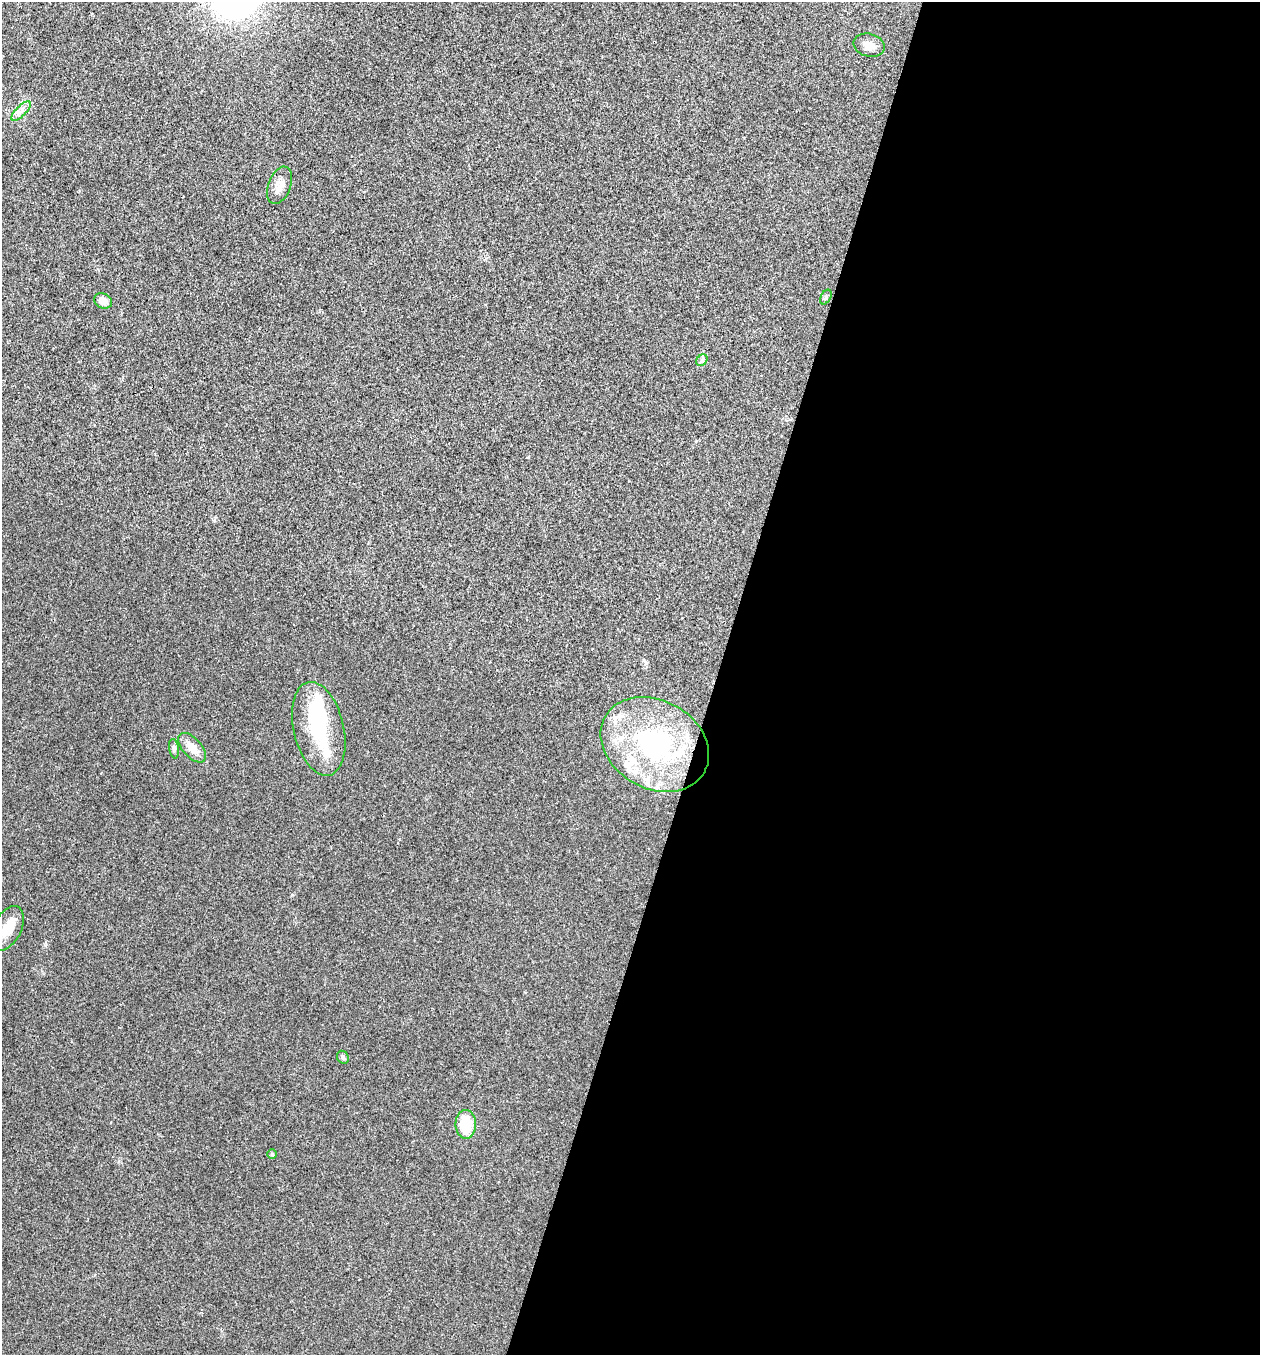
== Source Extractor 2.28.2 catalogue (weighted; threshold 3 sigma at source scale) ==
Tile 12 of 4 x 4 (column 4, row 3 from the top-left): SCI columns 3908-5165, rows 1358-2710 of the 5431 x 5417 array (HDU 1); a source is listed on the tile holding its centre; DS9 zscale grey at full resolution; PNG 1262 x 1357 px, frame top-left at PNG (2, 2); each listed source drawn as its Kron ellipse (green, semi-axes under 4 px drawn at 4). Shown black and unused: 43% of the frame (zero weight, under 3 of 4 exposures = <1% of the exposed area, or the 3 px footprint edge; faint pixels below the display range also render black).
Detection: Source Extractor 2.28.2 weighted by HDU 2 'WHT'; one run over the whole footprint, this tile lists its part. Background 0.0241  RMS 0.0054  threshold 0.0241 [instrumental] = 3 sigma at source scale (4.5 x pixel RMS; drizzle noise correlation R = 1.50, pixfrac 1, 0.05/0.05 arcsec/px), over >= 5 px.
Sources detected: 18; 2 inside a brighter object's white glare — neither listed nor drawn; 2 inside a brighter listed object's ellipse — not listed separately; the other 14 listed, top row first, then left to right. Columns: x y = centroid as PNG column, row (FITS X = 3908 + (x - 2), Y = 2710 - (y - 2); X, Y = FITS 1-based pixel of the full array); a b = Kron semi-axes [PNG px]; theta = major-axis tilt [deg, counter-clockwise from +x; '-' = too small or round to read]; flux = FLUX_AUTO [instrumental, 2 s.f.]
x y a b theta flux
869 45 16 11 -14 4.4
21 111 13 5 45 2.6
280 185 19 11 69 5.2
826 297 8 5 61 0.94
103 301 9 7 -28 4.7
702 360 6 5 - 1.1
319 729 48 25 -77 35
655 744 57 44 -29 86
192 748 18 9 -49 6.5
174 749 10 5 -81 1.4
7 929 24 14 62 8.7
343 1057 7 5 -57 1.2
466 1124 14 10 -89 16
272 1154 5 5 - 0.84
Isophote crosses this tile's border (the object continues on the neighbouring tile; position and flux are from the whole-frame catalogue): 1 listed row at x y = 7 929
Unlisted compact peaks at least as high as the median listed source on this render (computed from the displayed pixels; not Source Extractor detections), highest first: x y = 292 895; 45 945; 528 457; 646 663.